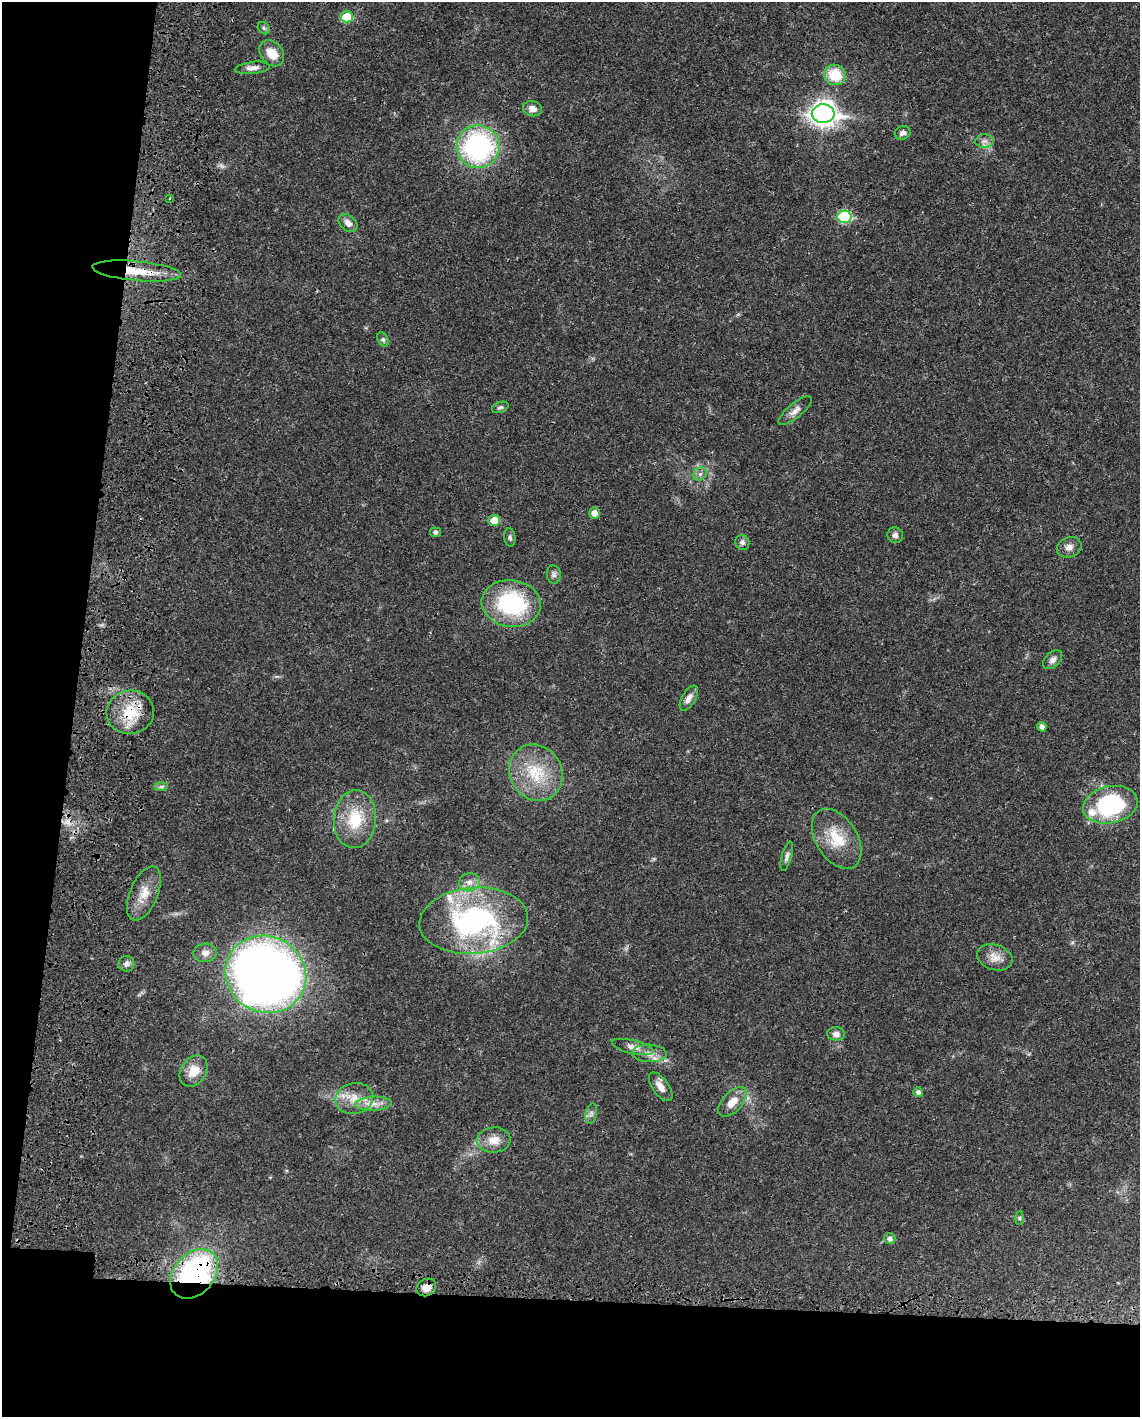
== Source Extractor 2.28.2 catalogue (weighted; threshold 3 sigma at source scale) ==
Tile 9 of 4 x 3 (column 1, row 3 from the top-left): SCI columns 92-1229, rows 259-1673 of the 4733 x 4651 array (HDU 1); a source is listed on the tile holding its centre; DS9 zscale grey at full resolution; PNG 1142 x 1419 px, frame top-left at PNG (2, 2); each listed source drawn as its Kron ellipse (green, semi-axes under 4 px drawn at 4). Shown black and unused: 15% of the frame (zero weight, under 3 of 4 exposures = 7% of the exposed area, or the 3 px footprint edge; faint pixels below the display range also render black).
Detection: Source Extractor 2.28.2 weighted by HDU 2 'WHT'; one run over the whole footprint, this tile lists its part. Background 0.0165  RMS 0.0028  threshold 0.0125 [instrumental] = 3 sigma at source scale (4.5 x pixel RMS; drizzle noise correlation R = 1.50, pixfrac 1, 0.05/0.05 arcsec/px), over >= 5 px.
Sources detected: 64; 3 cosmic-ray / hot-pixel residue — neither listed nor drawn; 2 inside a brighter listed object's ellipse — not listed separately; the other 59 listed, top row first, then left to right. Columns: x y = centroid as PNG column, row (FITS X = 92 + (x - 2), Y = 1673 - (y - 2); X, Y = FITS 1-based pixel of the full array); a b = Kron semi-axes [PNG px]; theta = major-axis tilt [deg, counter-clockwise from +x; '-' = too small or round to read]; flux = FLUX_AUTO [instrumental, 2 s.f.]
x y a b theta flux
347 17 6 5 - 8.3
264 28 7 5 -47 0.53
272 53 14 11 -50 4.2
253 68 17 6 6 1.6
835 75 11 10 - 7.5
532 109 9 7 -15 1.8
823 114 11 9 -2 200
903 133 8 6 19 0.96
984 141 9 7 1 1.2
478 147 21 21 - 46
169 198 3 3 - 0.29
844 217 7 6 - 22
348 223 10 7 -39 1.7
137 271 44 9 -5 8.5
383 340 7 5 -62 0.55
500 407 8 5 19 0.57
795 411 21 7 39 1.9
700 474 7 6 - 0.85
594 513 5 5 - 1.8
494 520 6 5 - 4.2
435 532 5 5 - 0.61
895 535 8 7 - 0.9
510 537 9 5 -82 0.63
742 542 8 7 - 0.82
1069 547 13 10 22 1.8
554 574 9 7 -82 0.86
511 604 30 23 -8 27
1053 660 11 7 45 1.3
689 698 14 6 60 1.8
130 712 24 21 11 9.7
1042 727 5 4 - 1.2
536 773 29 26 -57 13
161 787 7 4 1 0.55
1110 805 28 18 12 32
355 819 29 21 85 10
837 839 33 20 -58 8.8
787 856 15 5 75 0.93
469 882 10 9 - 1.9
144 894 29 14 67 4.9
474 921 54 33 5 56
205 953 12 9 2 1.7
995 957 18 12 -18 2.9
126 964 8 8 - 1.1
266 974 41 38 -27 250
836 1034 9 6 -1 1.4
633 1047 21 6 -14 1.9
649 1053 17 8 -2 2.5
194 1071 17 12 56 4.2
661 1087 17 8 -54 2.3
918 1092 5 5 - 0.98
354 1098 19 15 11 4.9
732 1102 18 9 48 3.6
373 1104 18 7 2 2.6
591 1114 10 5 78 0.92
494 1140 17 12 5 3.4
1019 1218 7 4 89 0.47
890 1239 5 5 - 1
194 1274 28 20 48 53
426 1287 10 8 32 2.7
Overlapping masked pixels (flux is a lower limit): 4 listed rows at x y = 137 271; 130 712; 194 1274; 426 1287